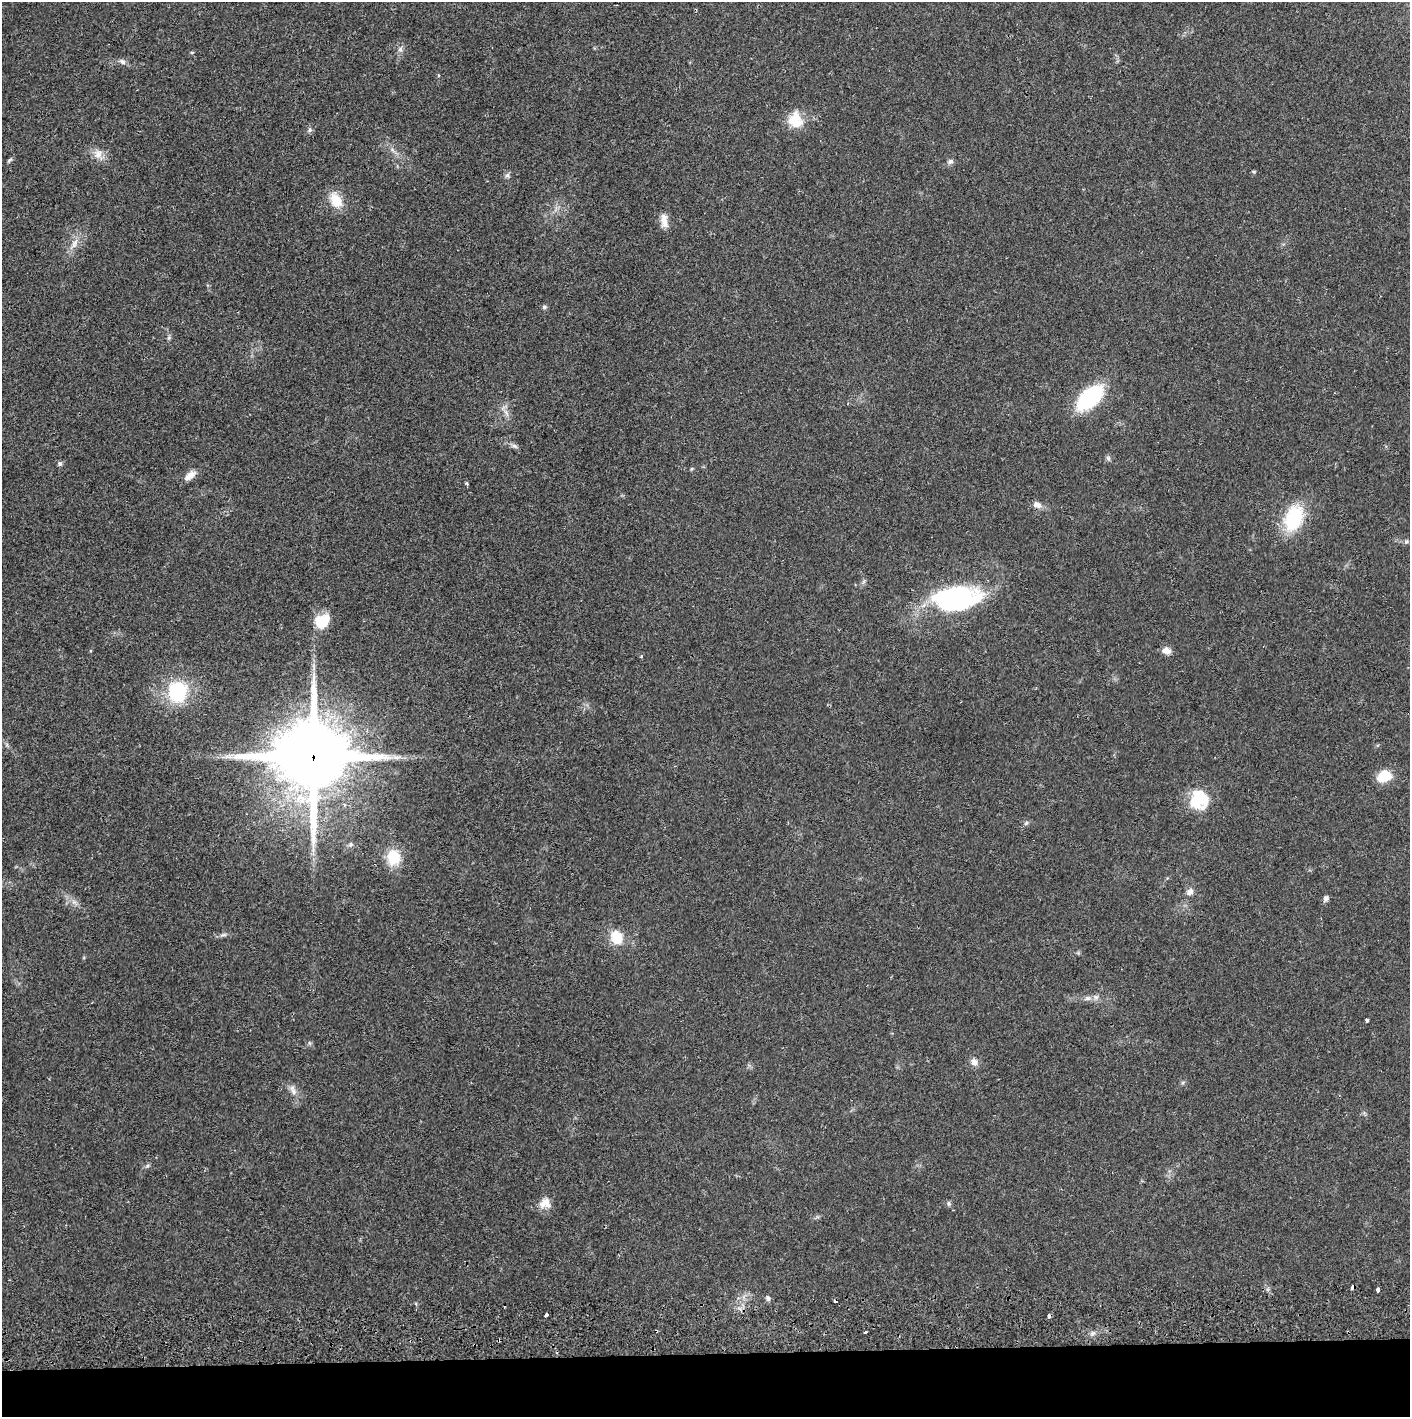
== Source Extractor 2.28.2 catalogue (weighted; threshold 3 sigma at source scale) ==
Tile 8 of 3 x 3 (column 2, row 3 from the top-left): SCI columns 1411-2818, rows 56-1470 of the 4232 x 4358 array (HDU 1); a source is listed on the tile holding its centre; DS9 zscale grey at full resolution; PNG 1412 x 1419 px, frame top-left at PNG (2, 2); no overlay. Shown black and unused: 4% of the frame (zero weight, under 2 of 3 exposures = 3% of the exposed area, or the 3 px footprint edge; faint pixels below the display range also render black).
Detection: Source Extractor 2.28.2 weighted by HDU 2 'WHT'; one run over the whole footprint, this tile lists its part. Background 0.0215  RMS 0.0035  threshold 0.0156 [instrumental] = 3 sigma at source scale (4.5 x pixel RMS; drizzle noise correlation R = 1.50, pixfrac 1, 0.05/0.05 arcsec/px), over >= 5 px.
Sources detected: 53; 3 cosmic-ray / hot-pixel residue — not listed; the other 50 listed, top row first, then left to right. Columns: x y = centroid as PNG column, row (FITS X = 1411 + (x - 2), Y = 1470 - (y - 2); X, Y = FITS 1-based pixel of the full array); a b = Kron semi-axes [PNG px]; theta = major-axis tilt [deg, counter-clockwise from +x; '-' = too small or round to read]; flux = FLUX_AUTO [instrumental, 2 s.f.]
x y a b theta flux
400 49 7 6 - 0.97
122 61 10 6 -32 1.2
795 120 22 18 -79 7.4
310 130 6 5 - 0.71
98 154 16 11 -64 3.3
9 160 7 4 28 0.58
950 161 8 6 14 1
1254 172 6 4 -7 0.45
507 175 7 6 - 0.82
336 200 17 12 -65 7.5
664 221 19 8 -82 3.1
74 243 15 7 69 2.7
544 307 5 5 - 0.75
1090 397 23 13 45 36
506 412 10 5 -55 1.4
514 446 10 5 -18 1
1108 458 7 5 -48 0.73
60 464 6 6 - 0.66
190 475 15 7 38 2.9
466 483 4 4 - 0.49
1037 505 10 7 -22 2.2
1294 518 32 20 72 19
1406 542 6 5 - 0.63
957 598 53 27 6 47
322 621 18 13 31 8.3
1166 651 12 9 -12 2.2
641 656 3 3 - 1.2
177 692 27 23 84 21
313 757 24 23 - 3300
1384 776 18 13 18 6.9
1199 800 23 22 - 12
1026 823 7 4 45 0.61
350 844 7 7 - 0.91
393 857 19 16 -89 9.3
1190 892 9 8 - 1.7
1326 898 8 6 65 1.1
224 935 9 4 9 0.81
617 937 16 14 -69 7.2
1096 997 6 6 - 1.1
1087 998 8 6 19 1.1
1367 1020 4 3 - 1.5
974 1062 10 8 -54 1.7
293 1091 11 7 -65 1.9
147 1166 7 4 19 0.58
545 1203 16 14 13 3.5
948 1203 6 4 -90 0.59
1353 1287 4 3 - 1.9
1378 1290 4 3 - 2
768 1298 7 4 -68 0.76
546 1315 3 3 - 3.9
Overlapping masked pixels (flux is a lower limit): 2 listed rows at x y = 313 757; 1353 1287